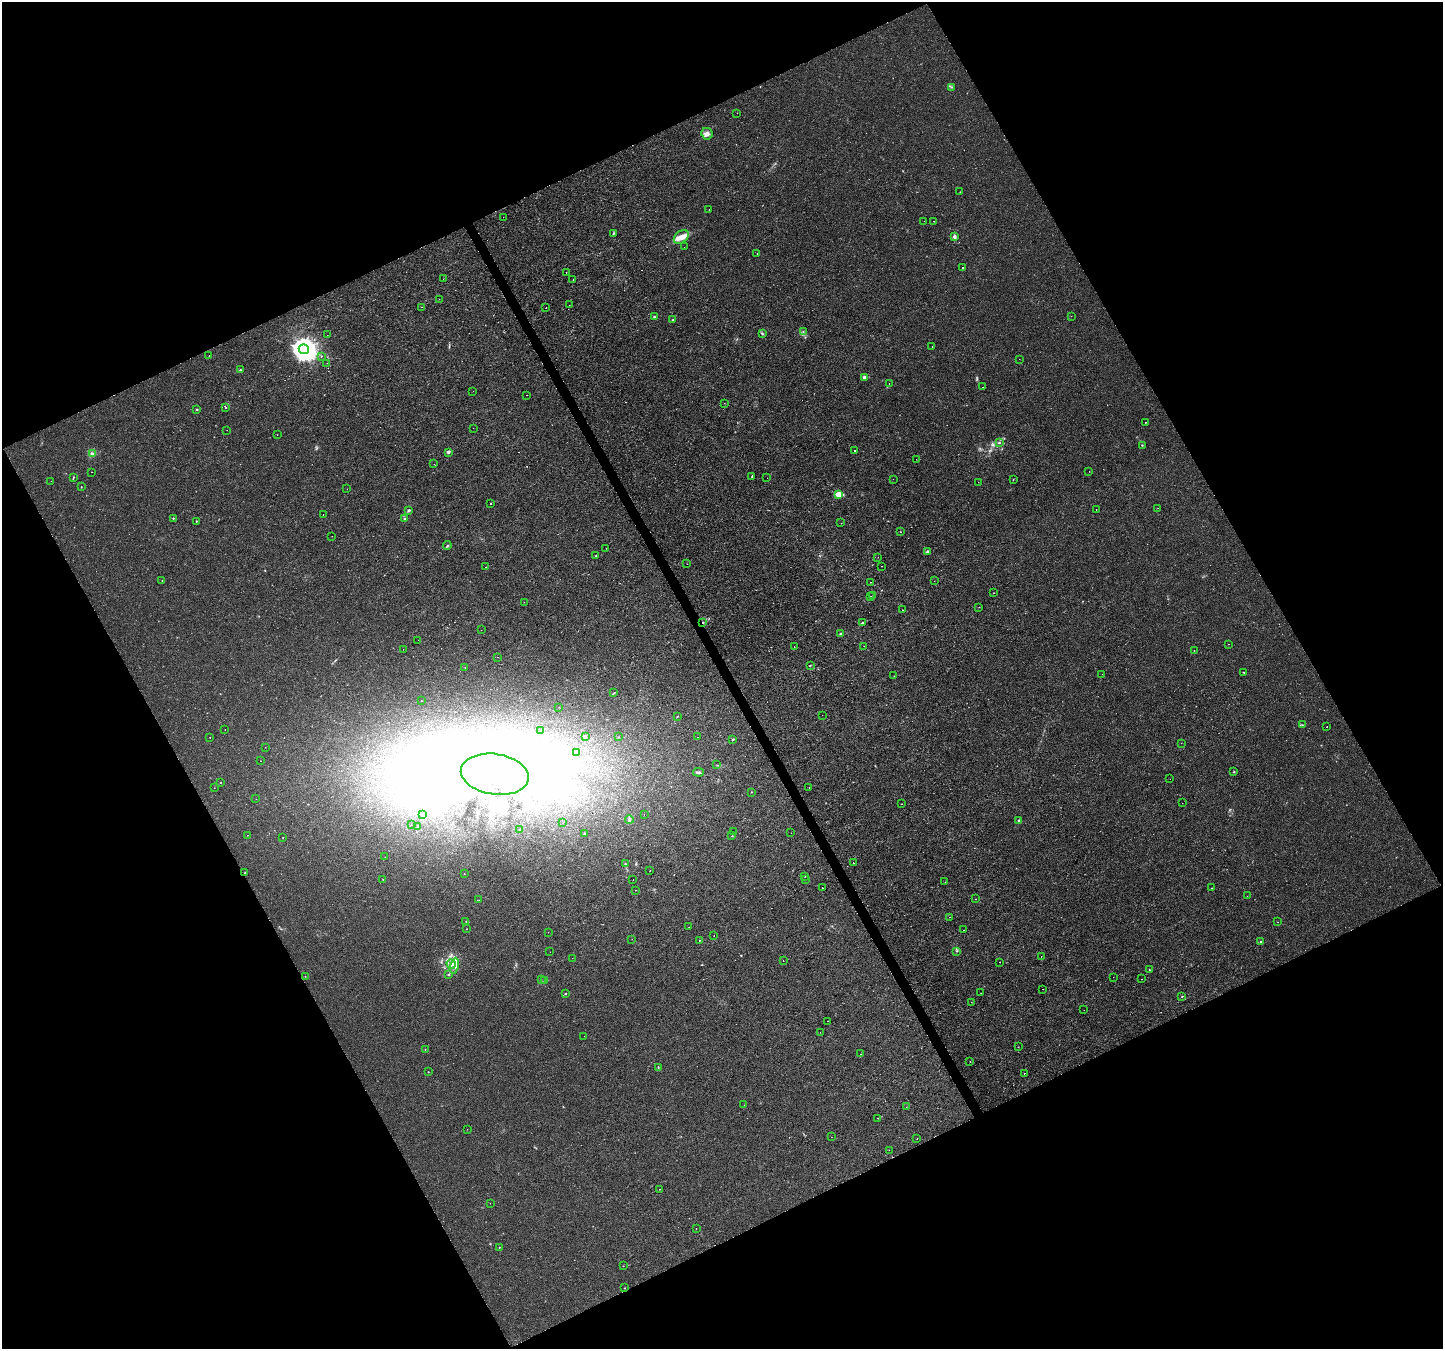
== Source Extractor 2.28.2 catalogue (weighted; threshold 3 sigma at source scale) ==
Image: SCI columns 1-5762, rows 102-5487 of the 5769 x 5649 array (HDU 1 of 3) = the unmasked area's bounding box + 8 px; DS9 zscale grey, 4 x 4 block average (1 PNG px = mean of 4 x 4 image px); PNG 1445 x 1351 px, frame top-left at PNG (2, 2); each listed source drawn as its Kron ellipse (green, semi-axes under 4 px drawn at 4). Shown black and unused: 46% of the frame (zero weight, under 2 of 3 exposures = <1% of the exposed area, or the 3 px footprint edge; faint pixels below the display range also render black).
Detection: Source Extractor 2.28.2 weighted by HDU 2 'WHT'. Background 0.00101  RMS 0.0023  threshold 0.0102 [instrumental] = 3 sigma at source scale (4.5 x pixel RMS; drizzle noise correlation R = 1.50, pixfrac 1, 0.0396/0.0396 arcsec/px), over >= 5 px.
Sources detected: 271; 5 too faint to see at this stretch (4 x 4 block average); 25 inside a brighter object's white glare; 8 cosmic-ray / hot-pixel residue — neither listed nor drawn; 2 coinciding with a brighter row at this scale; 6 inside a brighter listed object's ellipse — not listed separately; the other 225 listed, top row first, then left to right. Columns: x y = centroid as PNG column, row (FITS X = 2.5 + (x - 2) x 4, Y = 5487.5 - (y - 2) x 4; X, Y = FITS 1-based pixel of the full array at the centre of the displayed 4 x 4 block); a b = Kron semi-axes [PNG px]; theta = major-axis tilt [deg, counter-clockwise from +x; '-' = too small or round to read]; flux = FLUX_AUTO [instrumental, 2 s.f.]
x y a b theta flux
952 87 2 2 - 0.76
737 113 2 2 - 0.39
707 134 6 5 - 5.2
960 192 2 2 - 0.3
709 210 2 2 - 0.2
503 217 2 2 - 0.28
924 221 2 2 - 0.6
934 221 2 2 - 0.68
613 233 2 2 - 1.2
954 236 4 2 - 2.6
681 237 8 6 39 9.7
684 247 2 2 - 0.3
757 253 2 2 - 0.8
963 267 2 2 - 0.61
566 272 2 2 - 0.3
443 279 2 2 - 0.27
573 280 2 2 - 0.71
439 299 2 2 - 0.77
569 305 2 2 - 0.33
422 307 2 2 - 0.3
546 308 2 2 - 1
654 316 3 2 - 0.86
1071 316 2 2 - 0.16
672 320 2 2 - 1.4
803 332 2 2 - 0.51
762 333 3 2 - 1.2
327 335 2 2 - 0.23
932 346 2 2 - 0.53
304 349 5 4 - 1700
209 356 2 2 - 0.57
321 356 2 2 - 0.36
1019 359 2 2 - 0.16
327 363 2 2 - 0.21
240 370 2 2 - 0.67
864 377 3 2 - 4.4
889 383 2 2 - 0.55
982 387 2 2 - 0.26
473 391 2 2 - 0.27
526 395 2 2 - 0.42
724 403 2 2 - 1.5
226 407 2 2 - 4.5
197 410 2 2 - 2.6
1145 422 2 2 - 0.72
473 428 2 2 - 0.43
227 430 2 2 - 0.22
277 435 2 2 - 0.34
999 443 3 2 - 1.4
1142 445 2 2 - 0.55
855 451 2 2 - 0.49
448 453 3 2 - 1.7
92 454 4 3 - 2.6
916 459 2 2 - 0.32
434 464 2 2 - 0.2
1089 471 2 2 - 0.21
92 472 2 2 - 0.26
752 476 3 2 - 1.1
73 477 3 2 - 0.89
767 478 2 2 - 1.4
893 479 2 2 - 0.78
1013 479 2 2 - 0.54
51 481 2 2 - 0.25
978 482 2 2 - 0.21
81 487 2 2 - 0.49
347 489 2 2 - 0.24
839 494 4 2 - 17
490 503 2 2 - 1.2
1158 508 2 2 - 0.25
1096 509 2 2 - 0.79
409 510 4 2 - 1.6
323 514 2 2 - 0.98
173 518 2 2 - 1.7
405 519 3 2 - 1
196 521 2 2 - 0.94
841 523 2 2 - 0.17
901 532 2 2 - 0.77
332 536 2 2 - 0.27
447 545 4 2 - 1.3
606 548 2 2 - 0.31
927 552 3 2 - 1.6
596 555 2 2 - 1.1
878 557 2 2 - 0.32
687 564 2 2 - 0.27
882 566 2 2 - 0.34
485 567 2 2 - 0.76
162 581 2 2 - 0.37
934 581 2 2 - 0.28
870 582 2 2 - 0.75
993 593 2 2 - 0.46
873 595 2 2 - 0.66
871 596 2 2 - 0.3
524 602 2 2 - 0.3
979 607 2 2 - 0.25
902 610 2 2 - 0.96
703 622 2 2 - 0.76
862 623 3 2 - 1.6
481 630 2 2 - 0.4
840 634 3 2 - 1.2
418 640 2 2 - 0.24
1229 644 2 2 - 0.3
864 646 2 2 - 0.77
794 647 2 2 - 0.79
403 649 2 2 - 0.92
1194 650 2 2 - 0.25
498 657 2 2 - 0.26
810 665 2 2 - 1.3
465 668 2 2 - 0.32
1244 673 2 2 - 0.79
1102 674 2 2 - 0.22
894 676 2 2 - 0.22
614 693 3 2 - 0.87
421 701 2 2 - 0.27
559 707 2 2 - 0.23
822 715 2 2 - 0.19
677 716 2 2 - 0.87
1302 725 3 2 - 0.83
1327 727 2 2 - 1.9
225 729 2 2 - 0.29
540 730 2 2 - 0.28
586 736 2 2 - 0.57
210 737 2 2 - 0.63
618 737 2 2 - 0.73
698 737 2 2 - 2.2
733 739 2 2 - 1.8
1181 743 2 2 - 0.25
265 747 2 2 - 0.28
576 752 2 2 - 0.32
260 761 2 2 - 1.5
717 765 2 2 - 0.46
698 772 5 2 - 2.9
1234 772 2 2 - 1.4
495 774 34 20 -9 170
1170 779 2 2 - 0.16
220 783 2 2 - 0.42
214 788 2 2 - 0.29
809 788 2 2 - 0.27
751 792 2 2 - 0.56
256 799 2 2 - 0.25
1182 803 2 2 - 0.22
901 804 2 2 - 0.35
423 815 2 2 - 0.27
644 815 2 2 - 0.18
629 819 4 3 - 2.5
1019 821 3 2 - 3.1
563 823 2 2 - 0.44
411 825 2 2 - 0.19
417 826 2 2 - 0.49
520 829 2 2 - 0.58
733 831 2 2 - 0.19
791 833 2 2 - 0.21
584 834 2 2 - 0.92
247 835 2 2 - 1.6
732 836 2 2 - 0.51
283 837 2 2 - 0.4
385 857 2 2 - 0.3
853 863 2 2 - 11
625 864 2 2 - 0.46
650 870 2 2 - 1.2
245 873 2 2 - 1
464 874 2 2 - 0.37
805 876 2 2 - 0.31
383 879 2 2 - 0.33
805 879 2 2 - 0.26
633 880 2 2 - 0.24
945 882 2 2 - 3
823 888 2 2 - 1.6
1212 888 2 2 - 0.51
635 890 2 2 - 0.27
1247 896 2 2 - 0.39
975 899 2 2 - 0.33
479 900 2 2 - 0.16
950 917 2 2 - 0.6
466 922 2 2 - 0.47
1278 922 2 2 - 0.27
689 927 2 2 - 0.38
466 929 2 2 - 0.27
963 930 2 2 - 0.3
548 932 2 2 - 0.28
714 936 2 2 - 0.87
632 939 2 2 - 0.69
699 941 2 2 - 4.9
1260 942 2 2 - 0.98
957 951 2 2 - 0.91
550 952 2 2 - 0.23
1041 957 2 2 - 5.4
572 958 2 2 - 0.28
783 961 2 2 - 3.9
1000 962 2 2 - 0.27
451 964 5 4 - 5
454 966 8 3 79 6.1
1149 970 2 2 - 0.52
448 974 2 2 - 1.2
305 976 2 2 - 0.37
1113 977 2 2 - 0.21
1142 979 2 2 - 0.63
541 980 2 2 - 0.48
545 981 2 2 - 0.59
1042 989 2 2 - 0.25
565 993 2 2 - 0.88
981 993 2 2 - 0.26
1182 996 2 2 - 0.77
971 1002 2 2 - 0.26
1084 1010 2 2 - 0.26
827 1021 2 2 - 0.89
820 1032 2 2 - 0.23
584 1036 2 2 - 0.17
1018 1047 2 2 - 0.24
425 1049 2 2 - 0.59
861 1054 2 2 - 0.57
970 1061 2 2 - 0.51
658 1068 2 2 - 0.38
428 1072 2 2 - 0.57
1024 1073 2 2 - 8.8
744 1105 2 2 - 0.39
906 1107 2 2 - 0.32
878 1118 2 2 - 0.77
467 1129 2 2 - 0.23
831 1137 2 2 - 0.2
917 1139 2 2 - 0.28
889 1150 2 2 - 0.26
659 1189 2 2 - 1.1
490 1203 2 2 - 0.25
696 1228 2 2 - 0.42
499 1247 2 2 - 0.58
623 1266 2 2 - 0.45
624 1288 2 2 - 0.61
Overlapping masked pixels (flux is a lower limit): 1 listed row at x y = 703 622
Diffuse or blended objects may show on this block-average render without a row.